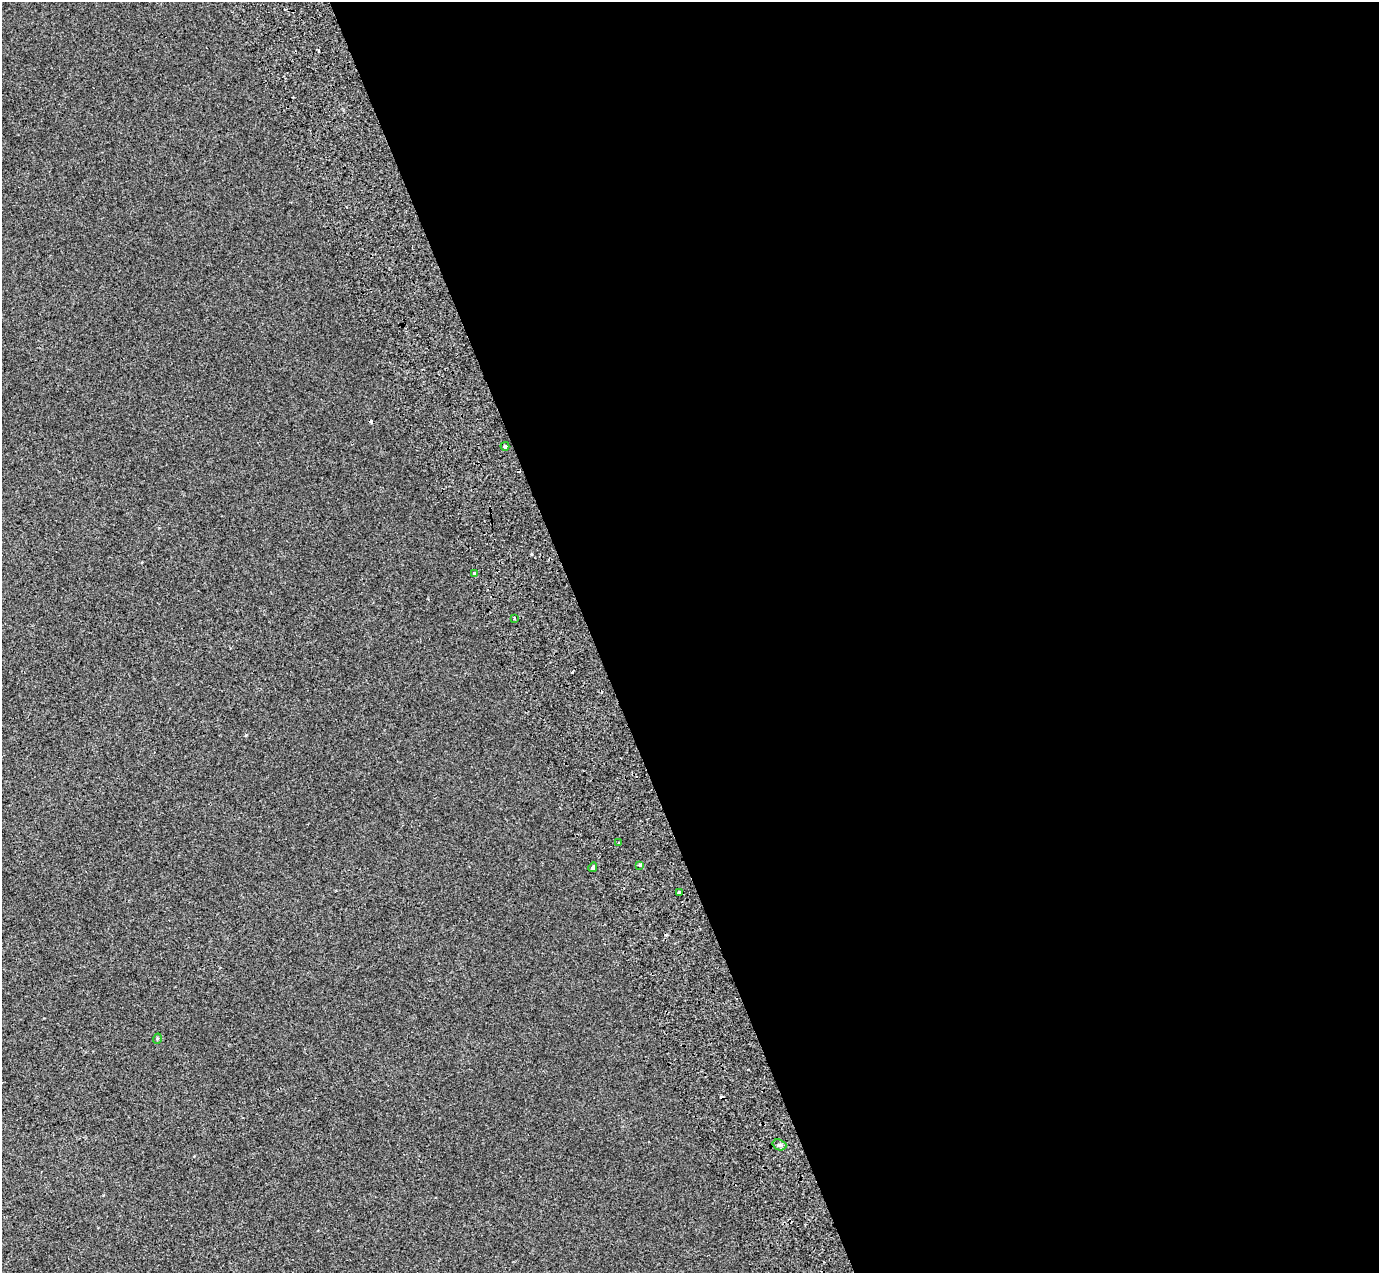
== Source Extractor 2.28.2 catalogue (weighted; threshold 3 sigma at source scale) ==
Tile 8 of 4 x 4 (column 4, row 2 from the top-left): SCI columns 4234-5610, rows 2767-4037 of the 5712 x 5475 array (HDU 1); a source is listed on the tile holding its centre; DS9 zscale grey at full resolution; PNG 1381 x 1275 px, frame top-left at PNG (2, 2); each listed source drawn as its Kron ellipse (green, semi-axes under 4 px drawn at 4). Shown black and unused: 57% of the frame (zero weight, under 2 of 3 exposures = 6% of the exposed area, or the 3 px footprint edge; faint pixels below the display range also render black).
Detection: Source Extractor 2.28.2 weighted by HDU 2 'WHT'; one run over the whole footprint, this tile lists its part. Background 0.00395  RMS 0.007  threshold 0.0313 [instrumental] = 3 sigma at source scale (4.5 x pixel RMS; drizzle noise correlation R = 1.50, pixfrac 1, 0.0396/0.0396 arcsec/px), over >= 5 px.
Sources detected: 15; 6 cosmic-ray / hot-pixel residue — neither listed nor drawn; the other 9 listed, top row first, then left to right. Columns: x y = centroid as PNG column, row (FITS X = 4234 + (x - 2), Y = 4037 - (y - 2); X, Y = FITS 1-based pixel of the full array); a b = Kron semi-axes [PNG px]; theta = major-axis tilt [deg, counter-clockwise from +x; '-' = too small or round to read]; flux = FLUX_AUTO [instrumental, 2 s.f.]
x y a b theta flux
505 446 4 3 - 8
475 574 4 3 - 4.7
514 618 3 2 - 0.84
619 843 3 3 - 3.5
640 865 3 3 - 1.7
593 867 5 3 - 9.7
679 893 3 3 - 2.4
157 1039 5 3 - 0.6
779 1145 7 5 -20 1.3
Overlapping masked pixels (flux is a lower limit): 2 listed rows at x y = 505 446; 475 574